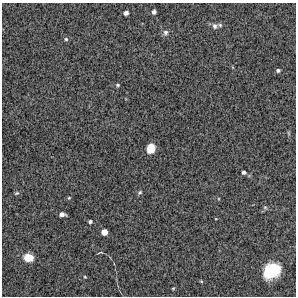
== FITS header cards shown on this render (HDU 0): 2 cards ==
NAXIS1  =                  294 /Length X axis
NAXIS2  =                  294 /Length Y axis

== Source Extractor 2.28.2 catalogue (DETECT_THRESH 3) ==
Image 294 x 294 px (HDU 0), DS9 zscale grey, 1 PNG px = 1 image px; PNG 298 x 298 px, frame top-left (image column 1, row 294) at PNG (2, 3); no overlay
Background 14700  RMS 350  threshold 1060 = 3 sigma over >= 5 px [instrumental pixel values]
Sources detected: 23; all 23 listed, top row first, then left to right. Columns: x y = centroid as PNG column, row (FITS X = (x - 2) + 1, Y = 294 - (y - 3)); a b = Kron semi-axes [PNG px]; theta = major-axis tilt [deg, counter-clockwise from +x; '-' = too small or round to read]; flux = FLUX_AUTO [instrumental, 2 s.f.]
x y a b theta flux
154 12 4 4 - 7.5e+04
126 13 4 4 - 9.6e+04
220 25 7 5 -28 4.3e+04
214 26 8 7 - 7.5e+04
165 33 8 7 - 7.5e+04
66 39 5 5 - 4.0e+04
278 70 5 4 - 4.7e+04
118 85 6 4 -15 3.3e+04
151 148 8 7 - 2.9e+05
244 172 4 4 - 5.5e+04
140 192 6 5 - 4.1e+04
17 193 6 4 25 3.2e+04
69 198 4 4 - 2.6e+04
265 207 6 5 - 3.6e+04
62 214 5 4 - 1.1e+05
90 222 4 4 - 4.9e+04
104 232 5 5 - 2.0e+05
100 252 8 2 17 2.0e+04
28 258 10 8 -9 3.1e+05
271 271 15 12 35 1.0e+06
85 277 4 3 - 2.1e+04
201 281 5 3 - 2.2e+04
173 288 4 3 - 2.3e+04